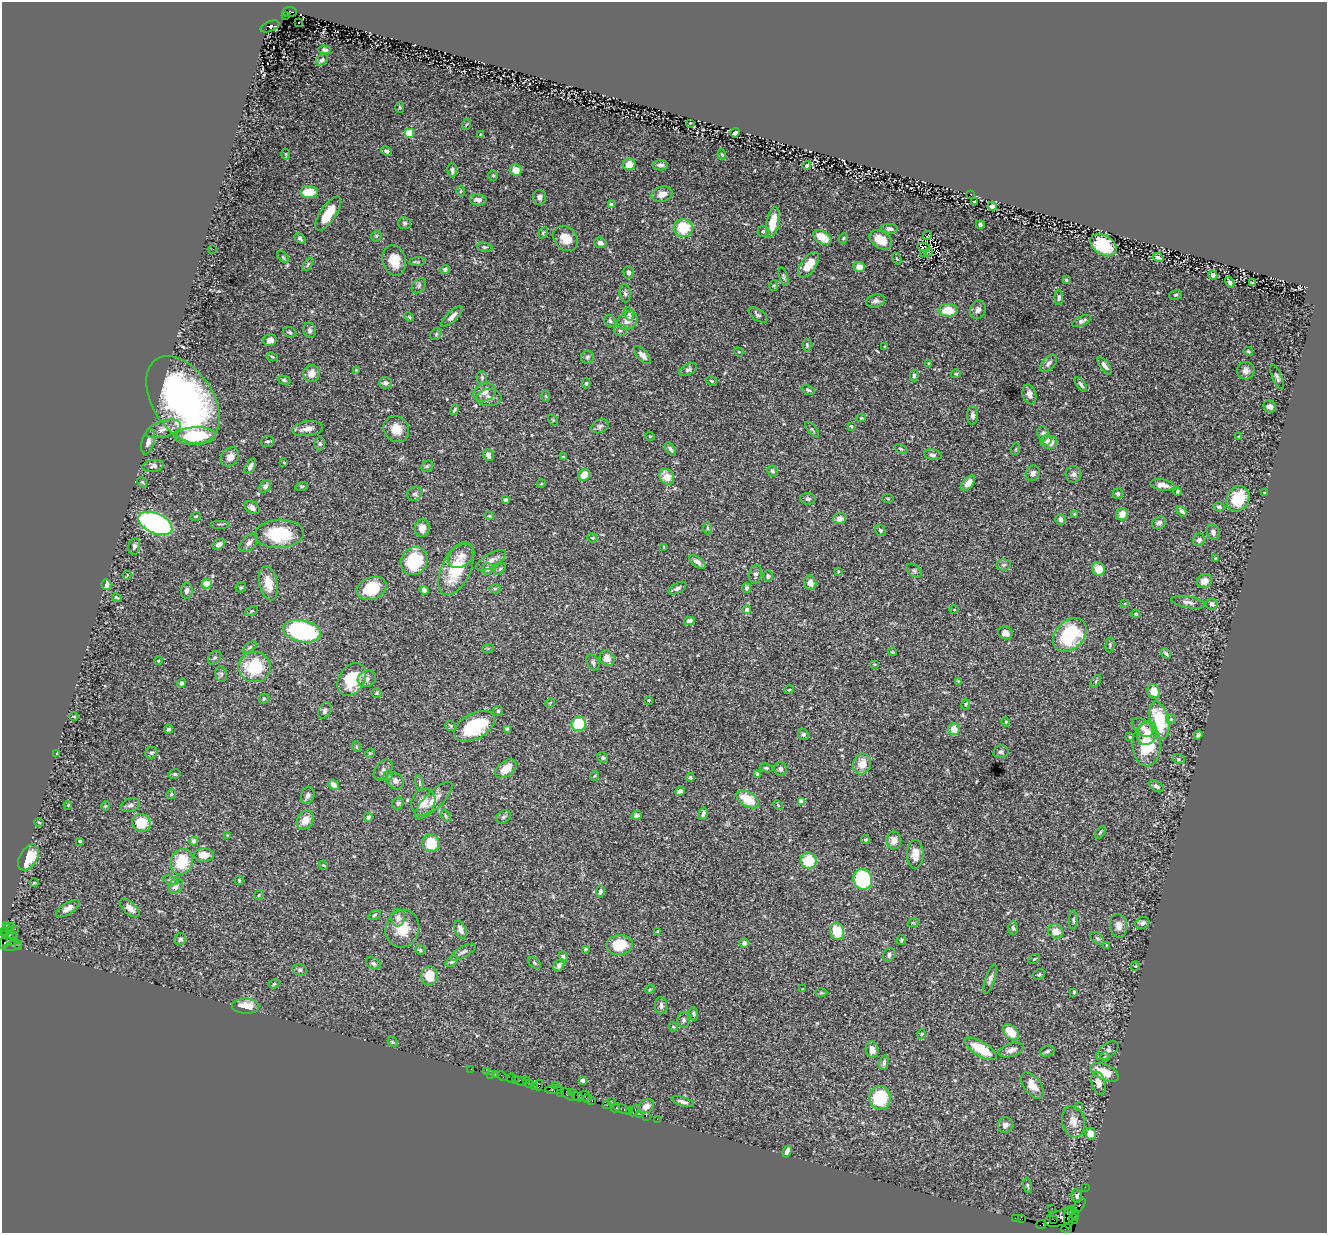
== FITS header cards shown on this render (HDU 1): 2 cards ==
NAXIS1  =                 1325
NAXIS2  =                 1231

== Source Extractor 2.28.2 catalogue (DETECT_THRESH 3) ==
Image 1325 x 1231 px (HDU 1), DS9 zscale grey, 1 PNG px = 1 image px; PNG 1329 x 1235 px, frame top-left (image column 1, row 1231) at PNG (2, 2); each listed source drawn as its Kron ellipse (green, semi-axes under 4 px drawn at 4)
Background 1.28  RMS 0.044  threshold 0.133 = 3 sigma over >= 5 px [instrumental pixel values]
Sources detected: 452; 1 with non-positive FLUX_AUTO (blend fragments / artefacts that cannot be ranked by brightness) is neither listed nor drawn; the other 451 listed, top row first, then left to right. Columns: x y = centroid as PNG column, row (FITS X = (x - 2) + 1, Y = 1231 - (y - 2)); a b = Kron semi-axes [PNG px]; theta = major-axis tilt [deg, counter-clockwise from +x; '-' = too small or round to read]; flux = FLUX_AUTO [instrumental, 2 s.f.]
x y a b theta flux
289 12 7 5 6 1100
285 16 4 2 - 630
298 22 3 2 - 7.1
270 26 10 5 21 660
325 50 6 4 -4 5.5
322 60 6 5 - 7.5
400 107 5 4 - 4.1
690 123 2 2 - 2.1
467 124 6 3 68 3.6
409 133 5 4 - 95
735 133 5 3 - 7.1
481 134 4 3 - 4
386 151 6 4 -28 11
286 154 5 3 - 3
722 154 5 4 - 3.3
629 164 6 6 - 39
660 165 7 5 -1 11
807 165 4 4 - 9.5
452 170 7 4 -88 10
516 170 6 5 - 30
493 176 5 5 - 4.2
461 191 5 3 - 3.4
309 192 9 6 -1 71
662 194 10 7 16 26
970 194 2 2 - 3.1
540 197 7 6 - 11
478 200 8 5 -5 17
974 202 3 3 - 5.5
612 205 4 3 - 19
992 206 5 4 - 10
328 214 20 7 56 79
405 223 6 6 - 6.8
773 223 15 6 79 56
980 224 4 4 - 8.9
683 228 9 9 - 98
889 229 8 5 -5 12
763 231 6 5 - 7
543 233 6 4 56 3.2
927 235 4 3 - 0.33
376 236 5 5 - 4.4
822 237 10 6 -32 61
300 238 6 4 -33 6.1
566 238 14 11 -49 50
843 238 5 4 - 4
881 240 12 8 -34 53
600 243 6 5 - 13
1103 245 14 9 -34 130
485 247 8 4 -9 5.1
923 247 6 2 -12 0.47
213 249 2 2 - 4
929 252 4 2 - 1.3
923 253 2 2 - 1.1
283 257 7 4 -46 4.4
1158 257 5 3 - 6.7
897 258 6 4 -68 4
394 260 15 11 -75 55
418 262 8 3 6 3.9
308 264 7 3 55 4.3
809 265 15 7 55 50
859 267 6 5 - 32
445 270 4 4 - 11
629 272 6 5 - 9.9
1213 275 4 4 - 11
784 277 9 3 -73 5.1
1066 280 4 3 - 3.2
1230 282 5 4 - 7.1
1253 283 3 3 - 3.7
774 285 6 4 78 3.6
419 286 8 6 51 8.2
625 293 9 5 -81 8
1175 295 7 5 16 5.6
1059 297 8 4 89 6.8
876 301 10 6 15 11
948 310 9 6 0 65
978 310 9 7 70 13
629 314 7 5 -79 7.2
758 315 11 5 -35 8.2
452 316 13 5 44 16
409 317 5 4 - 3.8
610 321 7 5 -41 6.7
627 321 11 8 36 26
1082 321 10 4 24 12
310 330 8 6 -74 8.9
620 330 6 6 - 7.8
290 332 7 5 -20 5.3
436 334 6 5 - 5
270 340 7 5 17 13
807 345 6 4 -88 4.1
885 346 3 3 - 2.2
1248 351 5 4 - 4.3
739 352 5 4 - 3
642 355 11 5 -48 15
272 357 5 4 - 3.9
587 357 7 6 - 7.6
929 363 3 3 - 3.1
1049 363 10 6 47 12
1105 366 10 4 -53 13
688 369 10 5 30 7.2
356 370 3 2 - 2.3
1246 371 9 8 - 17
311 374 9 8 - 26
956 374 5 4 - 3.7
914 376 6 4 -89 5.1
1277 377 13 4 -67 8.7
482 378 7 5 89 6.7
284 380 6 4 -15 5.6
711 381 6 4 -27 4.4
385 383 6 5 - 11
586 383 5 4 - 3.7
1081 385 8 3 -52 6.5
808 390 7 4 -22 6.1
485 392 11 8 23 20
1029 394 10 6 -73 16
546 396 5 3 - 3.1
489 398 12 8 3 19
183 400 48 30 -57 920
1270 407 6 5 - 13
454 410 5 3 - 5
973 415 9 5 90 9.9
861 418 5 4 - 3.5
553 420 6 4 -58 3.1
600 426 9 6 28 8
851 426 4 3 - 2.5
163 429 18 8 17 23
308 429 15 7 7 22
396 429 13 12 - 42
812 430 9 4 -50 5
1043 433 7 6 - 8.5
195 436 20 8 3 160
650 436 5 4 - 3.2
1239 437 4 4 - 6.4
1046 440 6 5 - 15
267 441 7 5 7 6.2
148 442 13 6 75 17
1050 443 7 6 - 22
320 444 7 5 89 5.8
670 449 8 4 -55 7.3
901 449 6 4 -30 4.3
1016 449 6 4 72 3.8
488 455 6 5 - 18
933 455 9 5 -10 8.1
230 457 10 8 49 23
563 457 4 3 - 3.9
284 462 3 3 - 3.1
153 466 11 6 9 8.7
250 466 8 4 60 12
427 466 6 5 - 4.7
773 471 6 5 - 6
1033 473 8 6 58 14
1074 474 8 8 - 9.9
584 475 6 5 - 40
667 477 8 7 - 40
142 482 5 4 - 3.7
968 483 9 5 49 30
541 484 5 3 - 2.5
1162 485 12 5 -10 24
265 486 7 5 53 12
302 486 6 4 18 4.1
1177 491 4 3 - 3.5
1265 492 4 2 - 2.4
415 494 8 6 30 9.2
1118 494 5 5 - 8
888 498 6 3 -9 2.9
808 499 7 5 -7 8
1238 499 13 11 61 110
505 500 4 3 - 14
252 507 8 5 -35 13
1219 507 6 4 -15 7.7
1182 511 6 4 -48 7.8
1074 514 3 3 - 2.3
1122 514 6 6 - 27
196 516 5 3 - 2.7
489 516 5 4 - 3.8
839 519 6 5 - 19
1061 519 5 5 - 9.2
155 523 18 10 -24 800
1159 523 7 5 31 9.7
220 524 10 2 0 3.9
422 528 9 7 75 19
708 528 6 4 -89 4.6
880 530 6 5 - 6.7
1213 532 8 6 -69 12
279 534 24 14 3 170
592 538 5 4 - 3.5
1199 540 6 6 - 8.5
249 543 11 6 43 13
219 544 7 4 33 15
134 546 8 5 80 6.6
664 547 3 3 - 2.3
461 556 14 10 35 26
1216 558 3 3 - 2.5
491 560 17 7 31 20
414 561 14 12 60 160
697 562 9 5 -37 11
1004 565 7 5 2 6.9
456 568 28 14 65 140
487 569 6 5 - 11
500 569 7 4 46 4.6
1098 569 7 6 - 48
838 571 3 3 - 3.4
914 571 8 5 -36 6
755 574 9 6 78 9.6
127 575 4 3 - 2.1
768 576 6 4 -88 4.8
1204 581 8 7 - 25
268 583 17 9 -78 47
810 583 7 6 - 20
207 584 5 4 - 40
106 585 5 5 - 22
241 587 5 5 - 5
371 588 15 11 21 93
677 588 10 5 29 8.3
746 588 5 4 - 8.7
495 589 5 3 - 3.8
187 590 8 6 83 10
424 590 5 4 - 21
117 598 5 3 - 5
1188 602 17 5 -10 14
1125 603 4 3 - 2.7
1212 604 5 5 - 12
747 610 4 4 - 19
954 610 4 3 - 2.1
251 611 7 3 26 3.4
1136 614 5 3 - 4.3
689 621 5 4 - 17
302 631 19 11 -11 390
1005 633 7 6 - 15
1070 635 19 14 45 200
1110 645 7 4 84 5
250 647 8 4 35 5.5
488 648 6 4 19 2.7
893 652 4 3 - 2.8
1166 653 6 3 -45 4.9
215 658 8 5 47 6.6
607 658 8 7 - 23
158 661 4 3 - 2.6
593 662 8 6 -62 8
874 664 3 2 - 2.6
255 667 16 15 - 150
221 674 8 6 -77 6.8
352 679 18 13 58 110
367 679 9 8 - 15
1096 681 7 3 54 3.9
959 682 4 3 - 3.8
182 683 5 4 - 8.3
789 690 5 3 - 2.4
1153 691 7 6 - 37
377 693 5 4 - 3.3
264 699 5 4 - 3.7
649 700 3 3 - 2.6
550 703 5 4 - 3.5
966 704 5 4 - 4.4
325 710 8 6 61 8
498 711 5 5 - 4.4
74 716 5 3 - 2.9
1171 719 5 4 - 4.7
1159 720 19 9 -76 170
1006 722 5 3 - 2.3
579 724 7 7 - 170
451 726 6 4 -39 4
474 726 22 12 28 190
1142 727 12 7 -37 17
168 729 4 4 - 6.7
507 729 4 4 - 25
954 729 6 6 - 27
1147 733 12 9 67 32
803 734 6 5 - 5.7
1198 735 4 4 - 7.4
1130 737 4 4 - 3.3
1147 745 21 14 -90 130
357 747 5 3 - 2.6
1001 752 7 6 - 8.1
57 753 3 2 - 1.9
151 753 6 5 - 7.6
370 753 5 4 - 2.8
603 758 5 5 - 5
1179 759 6 5 - 4.9
862 764 10 9 - 35
766 768 6 4 -8 5.8
506 769 12 7 36 42
780 769 7 6 - 8.9
383 770 11 7 52 11
175 774 6 4 11 5
757 774 4 3 - 9
388 776 5 4 - 4.4
594 776 5 3 - 3
690 777 4 4 - 5.2
395 781 9 7 -46 12
420 783 8 3 -79 4
333 785 5 4 - 18
1157 786 8 5 -30 9.3
680 791 5 4 - 17
171 794 5 4 - 4.3
308 796 8 6 69 10
748 799 12 7 -31 78
434 800 25 8 44 35
801 801 4 4 - 49
423 802 14 11 58 41
398 803 6 5 - 6.4
68 805 4 3 - 2.7
130 805 10 6 19 9.5
778 805 5 3 - 2.6
106 806 4 4 - 3.1
703 814 6 4 76 8.3
637 815 5 4 - 9.6
446 816 6 4 -61 4.7
368 817 5 4 - 8.7
503 817 8 6 35 7.5
305 820 10 8 57 35
39 822 5 3 - 2.8
141 823 9 9 - 79
1100 832 7 4 53 4.3
227 835 3 3 - 2.1
865 840 4 4 - 6.1
894 840 9 7 -90 21
80 841 3 3 - 3.2
194 841 4 4 - 25
431 843 9 8 - 78
915 854 14 8 89 31
204 855 10 6 0 36
28 857 14 8 58 100
809 861 8 8 - 88
182 862 13 11 68 93
323 865 5 3 - 2.7
863 879 10 9 - 230
171 880 8 4 -17 5
239 880 4 3 - 2.8
34 883 4 3 - 2.6
176 886 8 6 63 17
600 892 6 4 81 7.9
259 895 5 4 - 4.1
130 908 12 6 -42 20
68 909 13 5 33 17
374 915 7 4 29 4.4
398 918 9 7 90 12
1073 920 9 4 88 5.7
913 923 6 3 19 3.4
1142 923 7 5 27 9
6 925 3 2 - 78
1119 926 12 9 -86 21
1013 928 7 4 -89 6.1
15 929 2 2 - 35
402 929 19 16 71 66
7 930 8 5 47 330
460 930 9 5 -69 16
658 931 4 3 - 3.3
837 931 8 7 - 79
1056 931 8 6 -32 33
9 935 8 3 -11 350
13 936 6 3 -51 100
1097 938 8 5 -41 6.4
6 939 11 5 58 580
180 939 6 5 - 10
901 940 5 4 - 3.6
11 941 3 3 - 370
744 943 5 5 - 7.9
619 945 13 10 6 88
1107 945 3 3 - 2.8
13 946 9 4 20 130
19 946 3 3 - 630
585 949 4 3 - 3.5
420 950 5 4 - 3.6
463 952 14 5 30 11
889 955 7 6 - 9
563 956 6 4 -53 4.7
1034 959 6 3 36 3.2
452 961 7 4 39 7
373 963 7 5 -32 8.8
534 963 7 5 -42 4.8
559 965 7 5 60 11
1135 966 5 4 - 3.2
300 970 7 5 -18 7.1
1039 975 6 5 - 5.8
429 976 9 8 - 65
990 979 15 4 73 10
274 984 5 4 - 3.3
650 989 5 4 - 3.2
803 989 3 2 - 2.4
1074 992 4 4 - 4.6
821 993 6 4 1 3.5
246 1006 13 7 -2 49
661 1006 8 6 89 12
694 1014 7 3 -83 4.3
684 1020 8 6 87 7
673 1027 5 4 - 3.3
1011 1032 9 6 -45 54
921 1034 4 3 - 2.5
393 1042 6 4 -44 3.6
981 1049 18 7 -31 94
872 1050 8 6 -77 22
1011 1050 13 6 19 17
1047 1051 7 5 20 7.1
1107 1051 13 7 36 13
1105 1057 5 5 - 3.7
884 1063 7 4 75 7.8
471 1069 2 2 - 14
486 1072 4 3 - 98
1104 1072 15 8 -23 63
491 1074 3 2 - 45
495 1075 3 3 - 130
502 1076 5 2 - 28
511 1078 5 3 - 120
515 1080 3 2 - 64
583 1080 4 3 - 19
521 1081 6 3 -23 210
526 1081 2 2 - 70
530 1083 3 2 - 64
1099 1083 12 7 -76 21
539 1085 5 3 - 100
555 1085 2 2 - 31
1032 1085 15 8 -52 38
535 1086 3 2 - 85
554 1090 9 4 1 350
572 1092 3 3 - 100
560 1093 4 2 - 46
568 1094 8 4 -40 400
577 1096 6 3 -41 210
584 1096 6 5 - 330
588 1098 4 4 - 180
880 1098 12 10 -81 170
592 1100 3 2 - 44
612 1102 3 2 - 98
683 1102 11 4 -16 12
607 1104 3 2 - 73
646 1106 8 6 32 20
1079 1107 4 2 - 2.8
615 1108 4 3 - 53
622 1109 10 3 -21 220
629 1110 3 3 - 110
634 1110 6 3 57 330
640 1114 2 2 - 27
646 1116 2 2 - 43
657 1119 2 2 - 31
1073 1122 16 11 -77 31
1005 1125 8 7 - 15
1091 1133 6 5 - 22
787 1151 6 4 67 14
1028 1185 7 4 -80 4.1
1085 1187 2 2 - 24
1077 1196 7 5 -84 8.1
1079 1205 8 4 56 240
1052 1208 2 2 - 37
1074 1213 8 4 -60 220
1061 1217 18 7 18 670
1015 1218 3 2 - 45
1069 1218 11 4 89 450
1021 1219 4 2 - 73
1073 1219 5 2 - 38
1054 1220 2 2 - 36
1041 1225 5 3 - 30
1067 1228 5 3 - 48
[1 non-positive-flux detection neither listed nor drawn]